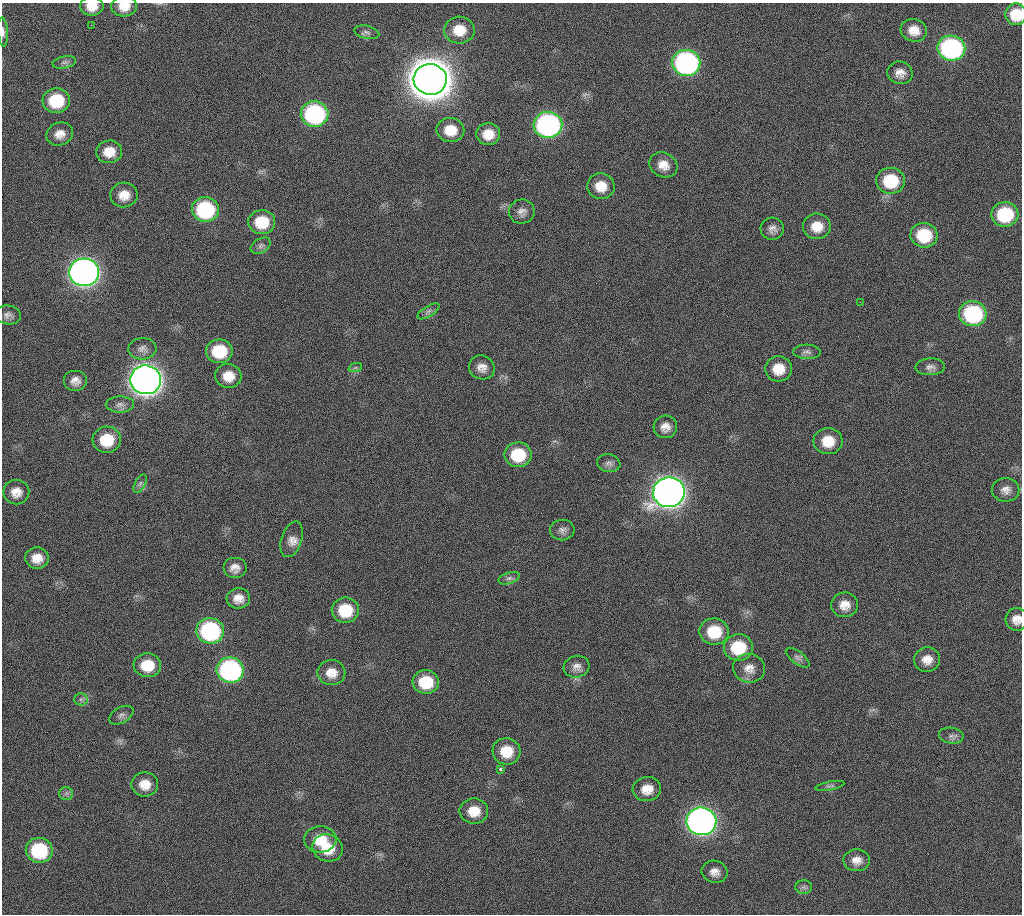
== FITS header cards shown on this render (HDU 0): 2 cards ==
NAXIS1  =                 1020 / length of data axis 1
NAXIS2  =                 912  / length of data axis 2

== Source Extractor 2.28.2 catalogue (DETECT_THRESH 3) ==
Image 1020 x 912 px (HDU 0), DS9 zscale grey, 1 PNG px = 1 image px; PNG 1024 x 916 px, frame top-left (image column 1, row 912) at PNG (2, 3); each listed source drawn as its Kron ellipse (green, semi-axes under 4 px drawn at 4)
Background 282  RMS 17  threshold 51.7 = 3 sigma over >= 5 px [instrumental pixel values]
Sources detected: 94; all 94 listed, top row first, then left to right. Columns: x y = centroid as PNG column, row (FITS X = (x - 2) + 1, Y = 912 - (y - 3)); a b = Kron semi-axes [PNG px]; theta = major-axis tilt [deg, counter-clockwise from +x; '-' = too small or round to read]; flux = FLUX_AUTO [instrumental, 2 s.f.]
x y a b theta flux
92 6 12 9 -2 1.5e+04
124 6 13 10 3 1.5e+04
1016 14 11 10 - 3.0e+04
91 25 2 2 - 6.3e+03
459 30 15 13 -2 2.6e+04
914 30 13 11 -15 1.6e+04
3 32 14 5 -87 5.1e+03
367 32 13 6 -13 4.9e+03
951 48 14 12 -11 2.5e+05
64 62 12 6 11 4.3e+03
686 63 14 13 - 3.5e+05
900 73 13 11 -14 1.0e+04
430 79 16 15 - 4.7e+06
56 101 14 12 4 5.9e+04
315 114 14 12 -4 2.0e+05
548 125 14 13 - 3.5e+05
450 130 14 12 -10 2.3e+04
60 134 13 11 22 1.2e+04
488 134 12 11 - 1.9e+04
109 152 13 11 6 1.9e+04
663 165 14 12 -27 1.4e+04
891 181 14 13 - 5.8e+04
601 186 14 13 - 2.1e+04
124 195 13 12 - 1.6e+04
205 210 13 12 - 1.2e+05
522 212 13 12 - 7.9e+03
1005 214 13 12 - 7.7e+04
262 222 13 12 - 3.8e+04
817 226 14 12 -1 2.0e+04
772 229 11 11 - 7.5e+03
924 235 13 12 - 5.5e+04
261 246 11 7 31 4.6e+03
84 272 15 14 - 1.1e+06
860 302 2 2 - 4.7e+03
428 311 12 5 32 4.2e+03
973 314 13 12 - 1.4e+05
8 315 13 9 -7 6.4e+03
142 349 14 10 3 7.8e+03
219 351 13 12 - 5.0e+04
807 352 14 7 -2 5.5e+03
482 367 13 12 - 1.1e+04
930 367 14 8 3 6.9e+03
355 368 7 4 19 2.3e+03
778 369 13 12 - 2.3e+04
228 376 13 12 - 1.8e+04
146 380 15 14 - 1.6e+06
75 381 12 10 0 9.0e+03
120 404 14 8 0 6.4e+03
665 427 12 11 - 1.0e+04
107 440 14 13 - 3.9e+04
828 441 14 13 - 2.7e+04
518 455 13 12 - 4.9e+04
609 463 12 9 -11 5.7e+03
140 484 10 5 63 3.6e+03
1006 490 13 12 - 9.5e+03
16 492 13 12 - 1.3e+04
669 492 16 14 9 1.5e+06
562 530 12 10 1 6.5e+03
292 539 18 10 71 1.0e+04
37 558 12 10 -4 1.6e+04
235 568 12 10 0 9.3e+03
509 578 11 5 18 4.0e+03
238 598 11 10 - 1.2e+04
845 605 13 12 - 1.4e+04
345 610 13 12 - 4.4e+04
1017 619 11 11 - 1.2e+04
210 631 14 12 -11 1.8e+05
714 632 14 13 - 4.5e+04
738 647 14 13 - 5.4e+04
798 658 14 6 -37 4.7e+03
927 659 13 12 - 1.4e+04
147 665 13 12 - 3.1e+04
577 667 13 10 15 8.2e+03
749 668 16 14 -17 1.4e+04
230 670 13 12 - 2.6e+05
331 673 14 12 -9 1.6e+04
426 682 13 11 -6 4.3e+04
81 699 6 6 - 3.2e+03
121 715 13 7 29 5.1e+03
951 736 12 8 -7 4.7e+03
506 751 14 13 - 2.8e+04
500 769 3 3 - 1.7e+03
145 784 13 12 - 1.8e+04
830 786 15 4 11 3.2e+03
647 789 14 12 6 1.7e+04
66 793 7 6 - 3.5e+03
474 811 14 12 -1 2.2e+04
701 821 15 14 - 8.9e+05
320 839 16 13 4 2.8e+04
328 848 15 13 -20 3.1e+04
39 850 13 12 - 8.7e+04
857 860 13 11 -4 1.1e+04
715 872 13 11 -11 9.9e+03
804 887 8 7 - 3.9e+03
At the frame edge (FLAGS 8, measured only in part): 5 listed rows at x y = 92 6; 124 6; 1016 14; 3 32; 1017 619